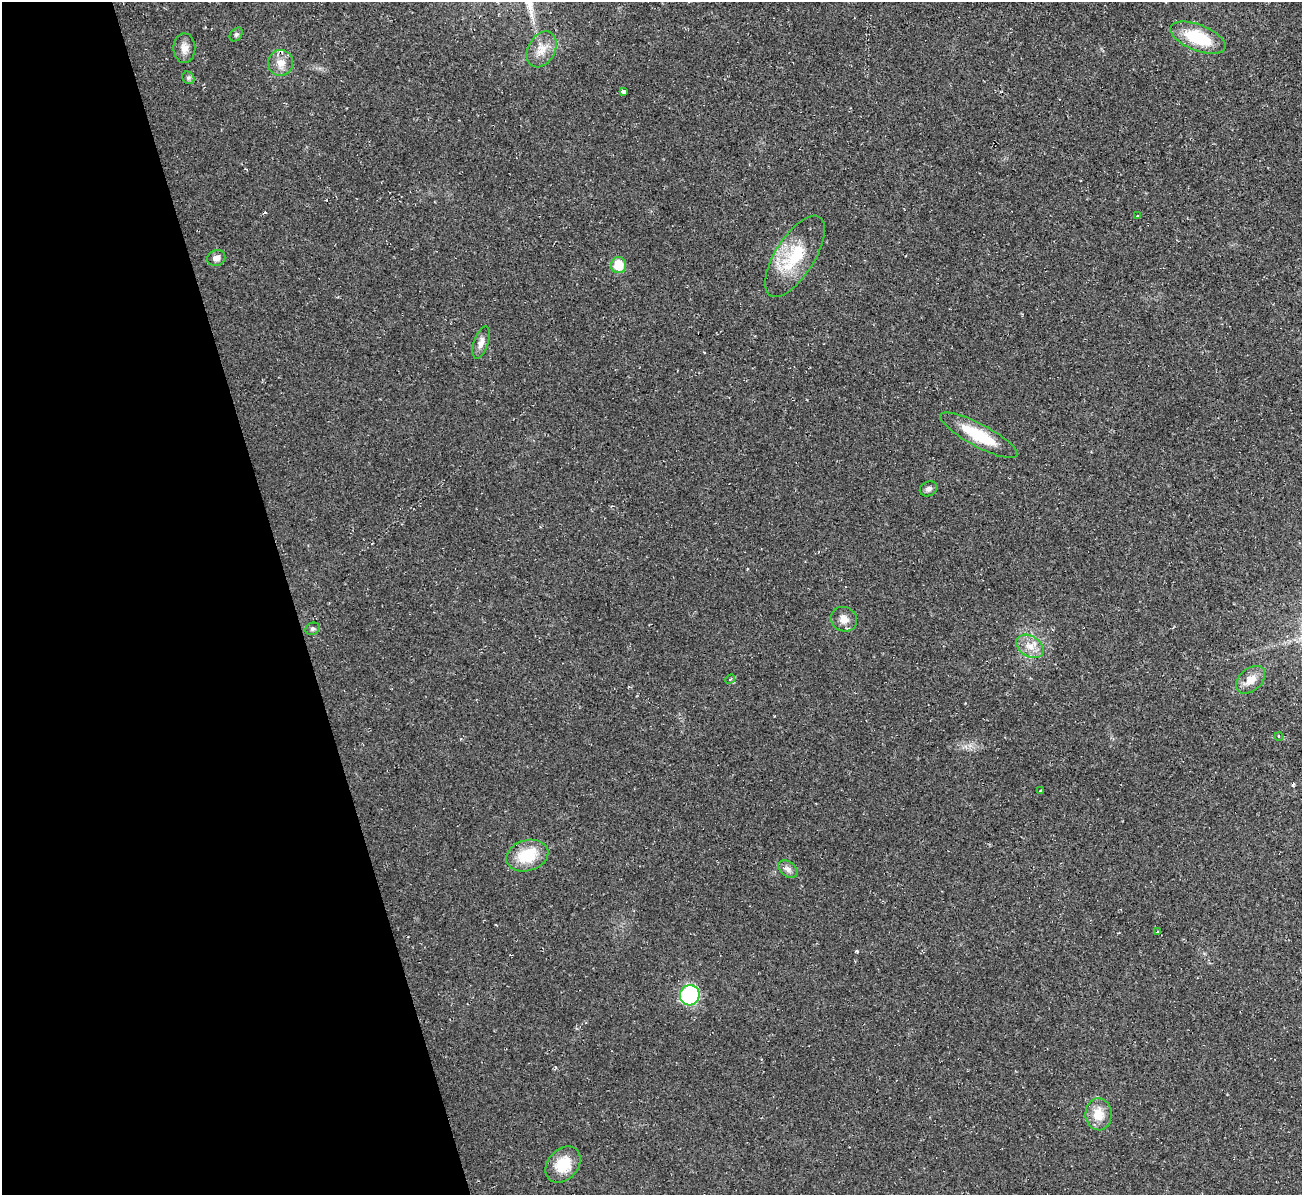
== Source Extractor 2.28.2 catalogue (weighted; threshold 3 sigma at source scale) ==
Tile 5 of 4 x 4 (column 1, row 2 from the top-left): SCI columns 1-1300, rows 2530-3722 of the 5198 x 5179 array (HDU 1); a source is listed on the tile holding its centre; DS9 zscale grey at full resolution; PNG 1304 x 1197 px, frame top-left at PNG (2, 2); each listed source drawn as its Kron ellipse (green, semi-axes under 4 px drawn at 4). Shown black and unused: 22% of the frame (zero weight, under 2 of 3 exposures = <1% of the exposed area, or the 3 px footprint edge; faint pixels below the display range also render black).
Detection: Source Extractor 2.28.2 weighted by HDU 2 'WHT'; one run over the whole footprint, this tile lists its part. Background 0.0232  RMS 0.0062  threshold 0.0278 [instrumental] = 3 sigma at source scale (4.5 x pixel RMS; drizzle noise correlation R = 1.50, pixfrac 1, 0.05/0.05 arcsec/px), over >= 5 px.
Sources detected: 28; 1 inside a brighter listed object's ellipse — not listed separately; the other 27 listed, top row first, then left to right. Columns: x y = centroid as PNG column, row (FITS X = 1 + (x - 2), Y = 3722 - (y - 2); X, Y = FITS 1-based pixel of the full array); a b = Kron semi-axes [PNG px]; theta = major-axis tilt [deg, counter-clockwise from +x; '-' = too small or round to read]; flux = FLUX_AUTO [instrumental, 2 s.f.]
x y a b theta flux
236 34 8 5 48 1.3
1198 38 29 13 -21 29
184 48 15 11 -89 5.1
542 49 19 13 61 8.3
281 63 13 12 - 6.6
188 78 7 5 -47 1.3
623 91 4 3 - 13
1138 216 3 3 - 1.3
795 256 46 19 58 31
216 258 9 8 - 3.2
618 265 8 7 - 15
481 343 17 7 71 4
979 435 43 11 -28 23
929 489 9 7 24 2.1
844 619 13 12 - 5.3
312 629 7 6 - 1.4
1030 646 15 10 -32 6.7
730 679 5 4 - 0.78
1251 680 17 11 41 7.3
1279 736 4 3 - 1.3
1040 791 3 3 - 10
527 856 21 15 17 22
788 869 11 7 -38 2.9
1157 932 3 2 - 0.73
690 995 10 9 - 67
1099 1114 16 13 -88 11
563 1165 20 15 48 17
Unlisted compact peaks at least as high as the median listed source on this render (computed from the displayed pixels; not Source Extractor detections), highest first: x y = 857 951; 1293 785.